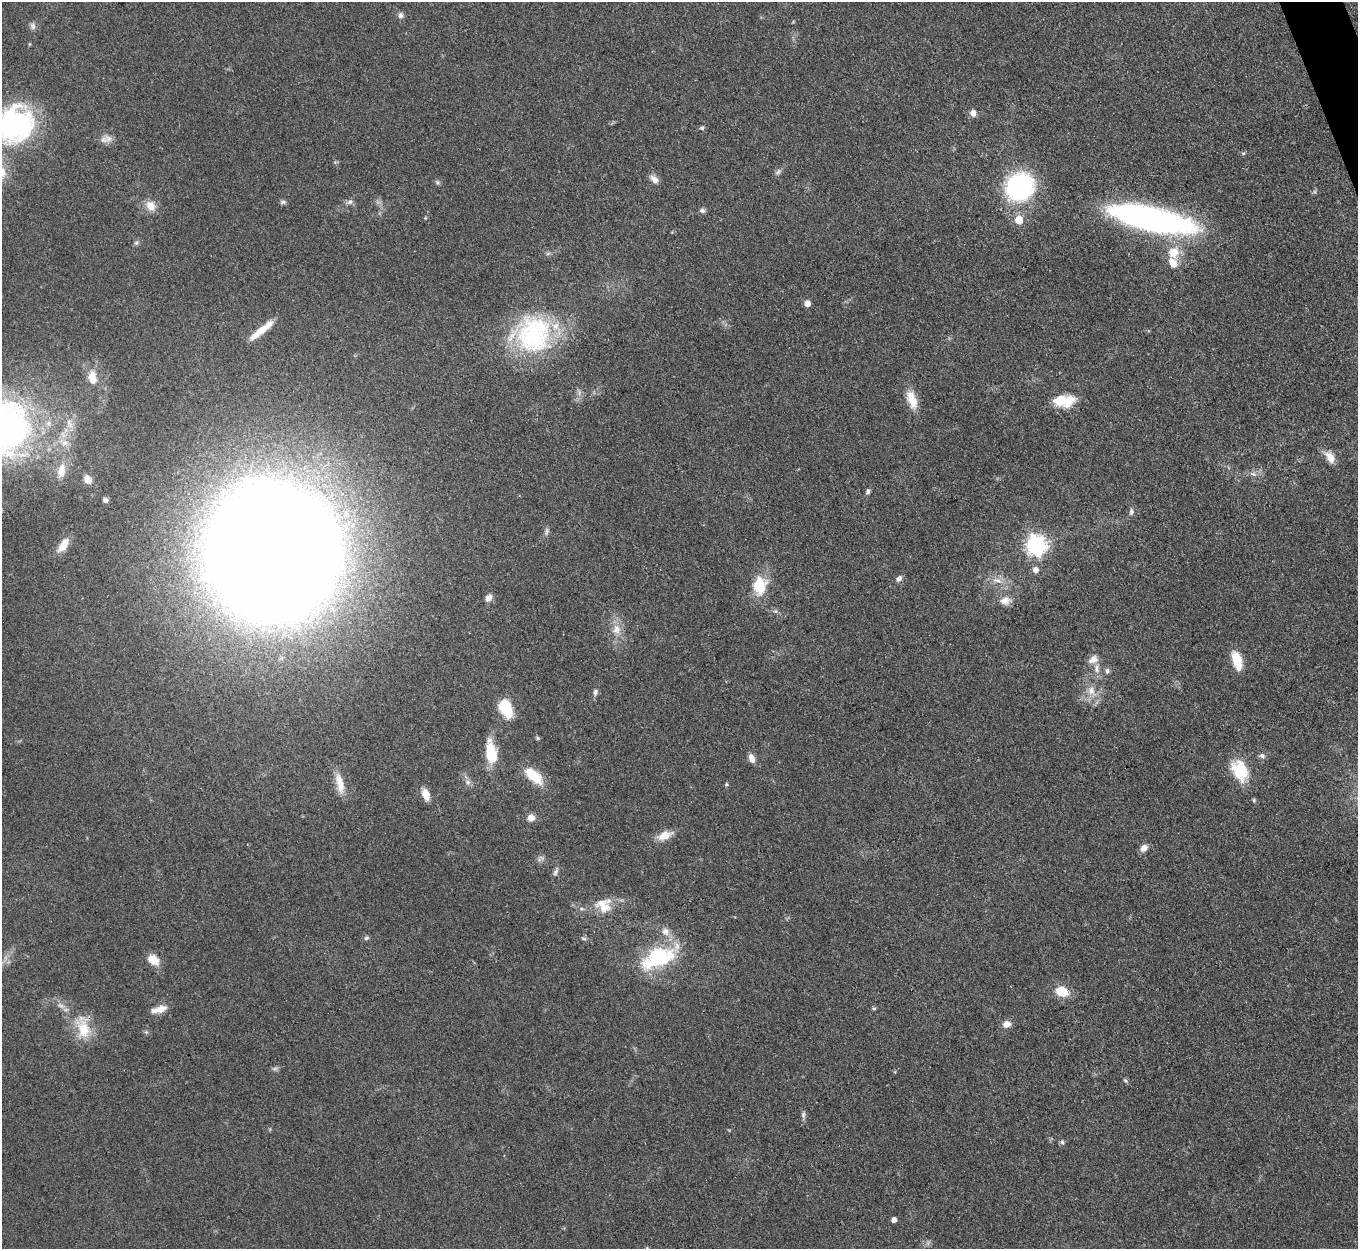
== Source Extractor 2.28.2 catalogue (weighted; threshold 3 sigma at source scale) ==
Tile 10 of 4 x 4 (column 2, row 3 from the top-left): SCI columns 1359-2714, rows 1523-2769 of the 5427 x 5413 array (HDU 1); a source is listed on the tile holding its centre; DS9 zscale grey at full resolution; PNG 1360 x 1251 px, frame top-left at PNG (2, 2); no overlay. Shown black and unused: <1% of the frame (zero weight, under 3 of 4 exposures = <1% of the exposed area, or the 3 px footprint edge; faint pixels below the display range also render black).
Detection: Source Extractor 2.28.2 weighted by HDU 2 'WHT'; one run over the whole footprint, this tile lists its part. Background 0.0823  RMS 0.0061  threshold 0.0273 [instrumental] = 3 sigma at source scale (4.5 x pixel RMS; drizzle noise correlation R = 1.50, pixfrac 1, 0.05/0.05 arcsec/px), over >= 5 px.
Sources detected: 97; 1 too faint to see at this stretch — not listed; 5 inside a brighter listed object's ellipse — not listed separately; the other 91 listed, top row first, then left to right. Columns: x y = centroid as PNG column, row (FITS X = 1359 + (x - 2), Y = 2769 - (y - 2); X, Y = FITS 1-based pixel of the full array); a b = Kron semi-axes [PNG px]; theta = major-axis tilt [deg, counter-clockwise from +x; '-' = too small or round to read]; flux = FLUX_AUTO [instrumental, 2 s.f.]
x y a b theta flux
401 15 8 7 - 2.1
793 22 5 3 - 0.58
33 26 10 7 -74 2.1
973 113 8 7 - 3.7
14 125 44 38 37 120
702 128 6 5 - 1.1
104 140 13 10 -2 4.3
1243 153 6 4 -17 0.81
335 162 5 5 - 0.83
778 172 10 6 38 1.8
654 179 13 8 -45 3.8
437 182 6 5 - 1.1
1019 187 23 21 41 100
283 202 9 5 0 1.4
349 202 11 6 17 2.2
151 206 14 11 -55 6.6
702 210 7 6 - 1.7
425 218 5 4 - 0.59
1151 219 82 20 -13 220
1019 220 5 5 - 16
136 243 6 5 - 1.2
1173 252 18 16 63 13
807 303 5 5 - 5.7
261 330 34 7 39 11
533 334 49 46 17 87
92 377 17 10 -81 8.4
912 399 26 11 -71 10
1060 401 21 15 21 12
69 424 15 7 -64 4.1
6 428 59 52 77 240
64 443 9 8 - 3.6
1330 457 16 9 -58 6.6
61 471 17 10 82 6.6
1253 474 8 6 -20 2
87 479 10 8 -61 4
868 491 8 5 73 1.6
105 500 5 5 - 1.7
1131 512 9 6 82 2
546 531 12 4 89 1.7
63 545 15 7 56 6.9
1036 545 8 7 - 290
272 551 72 66 -86 4200
1035 570 6 6 - 3.8
899 578 9 6 48 2.4
997 580 16 8 -10 5.8
760 586 25 18 84 18
488 598 9 7 56 3.5
1005 600 16 11 5 5.8
775 611 6 6 - 1.3
616 629 15 12 79 7.3
1093 659 14 10 30 4.8
1237 660 21 10 -74 14
1097 669 13 7 -85 4.4
1107 671 8 6 -86 1.7
1091 691 16 11 -68 8.4
595 692 9 6 81 1.9
506 708 20 12 -65 20
538 738 6 5 - 0.81
491 753 25 11 -81 21
1262 756 8 7 - 1.9
751 758 11 7 -69 4
1237 769 27 17 -75 17
534 776 27 13 -41 15
468 782 9 6 -15 2.2
340 783 28 9 -77 9.4
726 784 5 4 - 0.85
426 794 12 7 -70 7
1254 800 6 4 -71 0.86
531 818 8 8 - 4.4
664 835 21 10 23 7.6
1144 848 9 7 41 3.9
541 857 9 6 -9 2
556 872 12 6 69 2
604 905 23 20 -7 14
366 938 7 5 18 1.2
584 938 8 4 -9 1.1
658 957 44 22 24 53
153 960 14 10 -37 8
1062 991 12 9 -15 15
61 1006 13 6 -29 3.3
874 1008 5 4 - 0.9
159 1009 21 8 16 6.3
1007 1024 9 8 - 4.3
83 1028 34 18 -78 19
146 1032 5 5 - 1
274 1069 9 5 7 1.5
1125 1081 7 5 -37 1.1
803 1115 10 6 89 1.9
1062 1142 8 5 -79 1.4
894 1220 5 4 - 3.4
647 1248 5 4 - 0.67
Overlapping masked pixels (flux is a lower limit): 1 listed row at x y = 83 1028
Isophote crosses this tile's border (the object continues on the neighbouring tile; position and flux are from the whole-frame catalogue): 3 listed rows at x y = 14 125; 6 428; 647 1248